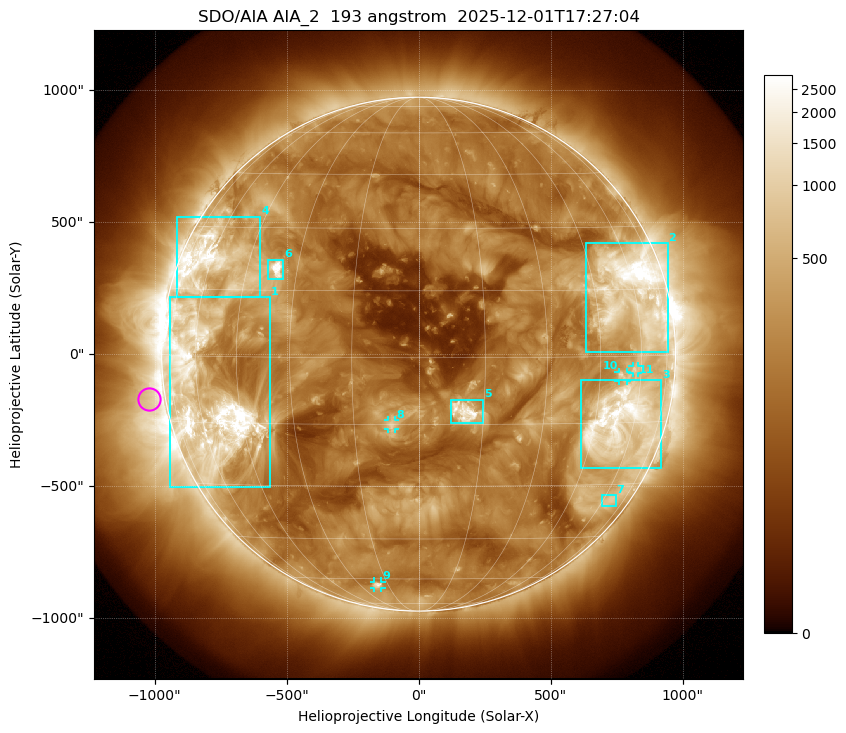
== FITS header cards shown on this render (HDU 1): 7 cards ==
TELESCOP= 'SDO/AIA '           / For AIA: SDO/AIA
INSTRUME= 'AIA_2   '           / For AIA: AIA_ATA1, AIA_ATA2, AIA_ATA3 or AIA_AT
WAVELNTH=                  193 / [angstrom] Wavelength
WAVEUNIT= 'angstrom'           / Wavelength unit: angstrom
DATE-OBS= '2025-12-01T17:27:04.843' / [ISO] Date when observation started; ISO 8
CTYPE1  = 'HPLN-TAN'           / CTYPE1: HPLN
CTYPE2  = 'HPLT-TAN'           / CTYPE2: HPLT

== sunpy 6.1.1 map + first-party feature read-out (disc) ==
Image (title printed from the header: SDO/AIA AIA_2  193 angstrom  2025-12-01T17:27:04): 1024 x 1024 px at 2.4 arcsec/px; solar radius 973 arcsec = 406 px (full disc in frame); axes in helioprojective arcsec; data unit not stated in the header (colour bar unlabelled)
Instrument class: DISC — disc imager (sunpy class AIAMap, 193 A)
Bright regions (active regions / flare kernels): reference = the median radial profile (limb darkening/brightening removed); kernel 9 px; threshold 5 sigma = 516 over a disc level ~189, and >= 1.15x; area >= 12 px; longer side >= 10 px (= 24 arcsec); searched inside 0.97 R_sun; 11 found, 11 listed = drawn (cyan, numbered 1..; 4 of them under ~33 arcsec drawn as corner ticks so the feature stays visible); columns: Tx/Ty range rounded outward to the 5 arcsec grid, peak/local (2 s.f.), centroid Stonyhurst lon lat
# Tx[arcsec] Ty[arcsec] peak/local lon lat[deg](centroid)
1 -945..-565 -505..215 22 -57 -9
2 630..945 10..420 24 +58 +14
3 615..920 -435..-95 13 +55 -15
4 -915..-600 215..520 10 -60 +21
5 120..245 -265..-170 16 +11 -12
6 -570..-510 280..360 18 -36 +20
7 695..750 -575..-535 3.6 +64 -34
8 -115..-90 -285..-250 6.5 -6 -15
9 -170..-140 -885..-860 5.8 -20 -63
10 755..790 -100..-65 4.4 +53 -4
11 810..830 -75..-45 3.9 +57 -3
Off-limb structures (1.02-1.3 R_sun): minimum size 162 px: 2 found; the strongest spans PA ~60..135 deg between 1.02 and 1.3 R_sun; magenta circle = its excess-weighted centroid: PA ~100 deg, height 1.06 R_sun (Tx ~-1020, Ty ~-170 arcsec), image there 2.6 x the reference